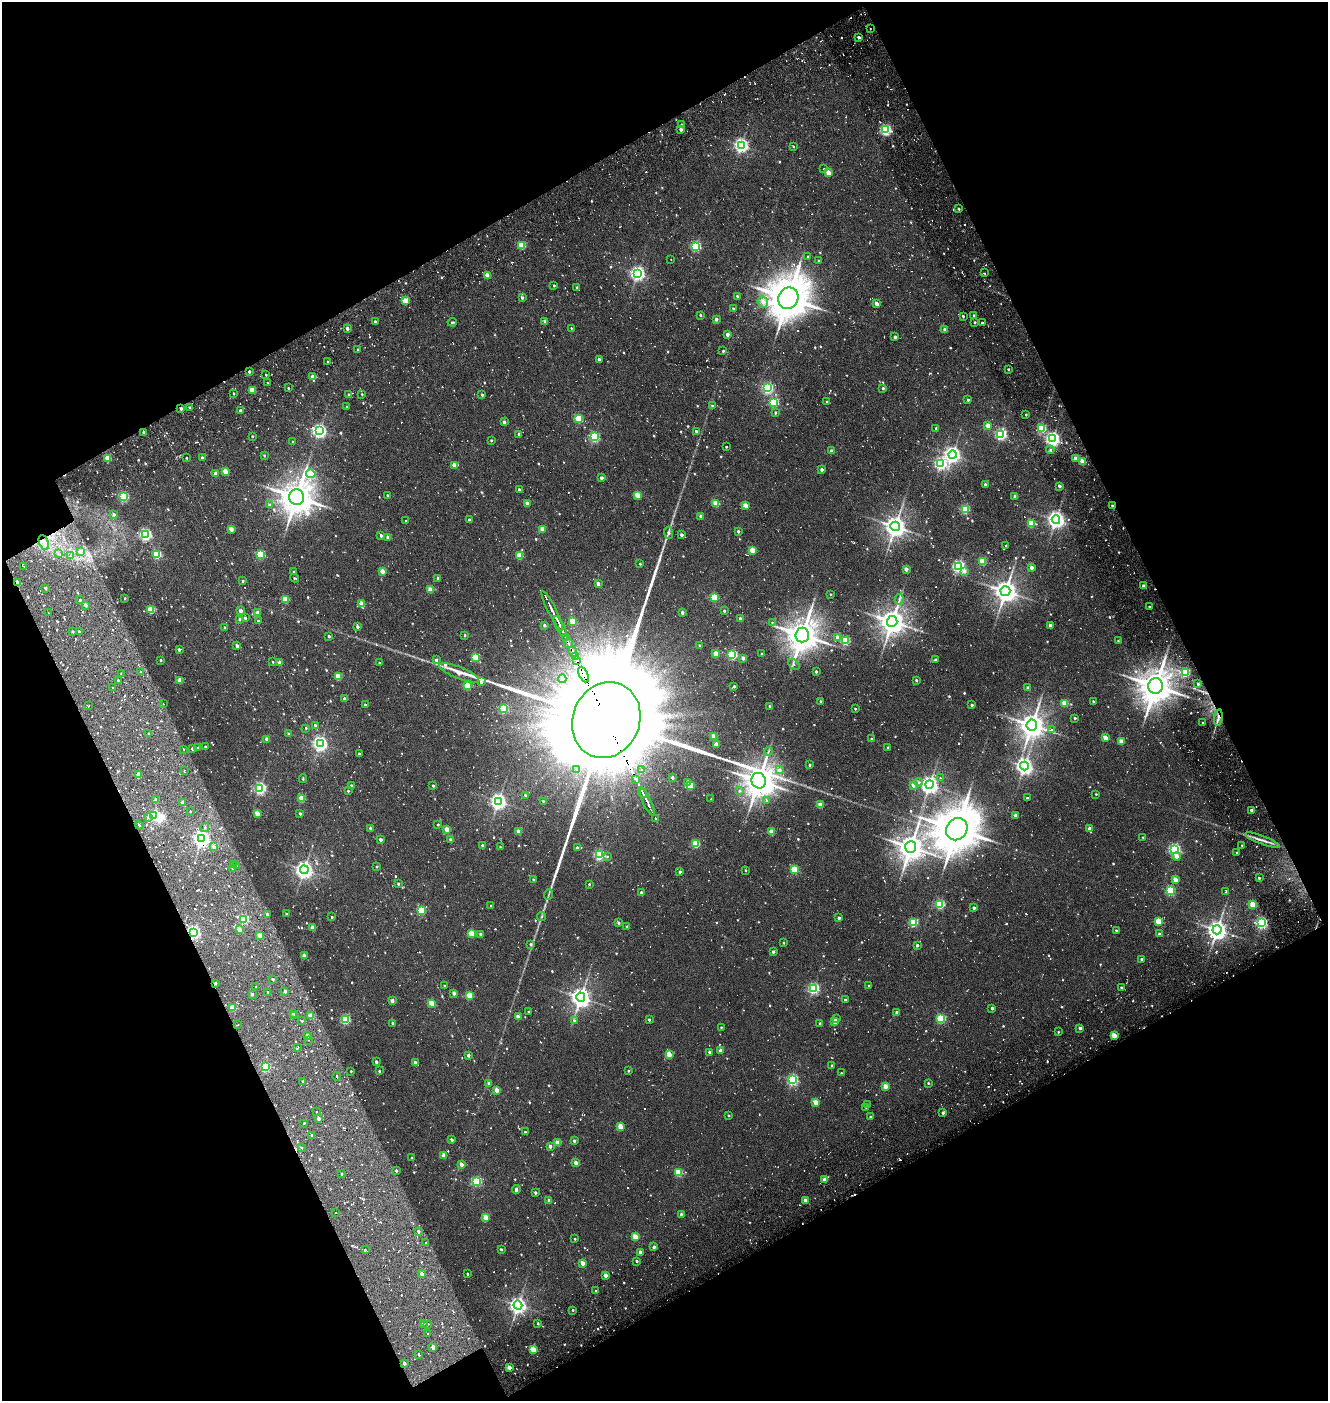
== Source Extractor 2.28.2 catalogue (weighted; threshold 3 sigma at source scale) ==
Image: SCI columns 254-2904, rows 203-2999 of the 3145 x 3169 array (HDU 1 of 3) = the unmasked area's bounding box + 8 px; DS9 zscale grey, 2 x 2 block average (1 PNG px = mean of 2 x 2 image px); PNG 1330 x 1403 px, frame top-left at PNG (2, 2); each listed source drawn as its Kron ellipse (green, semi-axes under 4 px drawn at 4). Shown black and unused: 44% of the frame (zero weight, under 5 of 10 exposures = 19% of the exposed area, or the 3 px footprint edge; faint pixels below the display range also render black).
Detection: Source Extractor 2.28.2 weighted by HDU 2 'WHT'. Background -0.14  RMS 0.014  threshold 0.0586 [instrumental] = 3 sigma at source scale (4.09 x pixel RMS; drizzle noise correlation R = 1.36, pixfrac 0.8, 0.0396/0.0396 arcsec/px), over >= 5 px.
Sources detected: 1286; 2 inside a brighter object's white glare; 144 cosmic-ray / hot-pixel residue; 3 long thin detections or spike segments (spike, bleed or trail) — neither listed nor drawn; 1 coinciding with a brighter row at this scale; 11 inside a brighter listed object's ellipse — not listed separately; of the other 1125, all 500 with FLUX_AUTO >= 2.84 (the completeness limit of this list) listed and drawn (625 fainter detections not listed), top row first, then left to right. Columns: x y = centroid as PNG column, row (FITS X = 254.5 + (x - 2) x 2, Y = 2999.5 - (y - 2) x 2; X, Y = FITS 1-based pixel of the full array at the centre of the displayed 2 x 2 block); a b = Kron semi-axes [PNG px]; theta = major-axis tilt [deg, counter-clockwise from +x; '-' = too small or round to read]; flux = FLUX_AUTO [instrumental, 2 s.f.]
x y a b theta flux
870 29 2 2 - 4.8
858 37 2 2 - 11
682 125 3 3 - 8.2
681 129 3 2 - 16
885 130 3 3 - 390
741 145 4 4 - 760
793 146 3 2 - 2.8
824 169 3 3 - 3.1
828 173 3 2 - 41
959 209 3 2 - 3.8
522 245 3 3 - 110
696 246 3 3 - 280
808 256 3 2 - 3
671 259 2 2 - 3.4
819 261 3 3 - 3
984 273 2 2 - 3.5
637 274 4 4 - 700
487 276 3 2 - 41
554 286 2 2 - 3.5
577 287 3 2 - 4.4
737 296 2 2 - 4.8
522 297 2 2 - 7.6
788 298 11 10 - 9100
405 301 3 2 - 71
763 302 5 5 - 17
876 304 3 2 - 21
733 308 2 2 - 4.8
700 315 2 2 - 4.5
974 315 2 2 - 4.3
963 316 2 2 - 4.5
716 319 2 2 - 13
375 321 2 2 - 5.8
545 321 2 2 - 15
452 322 4 2 - 4.9
975 322 2 2 - 5.2
982 323 2 2 - 5.4
571 328 2 2 - 2.9
347 329 2 2 - 15
945 330 2 2 - 21
727 334 2 2 - 18
895 337 2 2 - 9.7
358 350 2 2 - 4.4
723 351 2 2 - 4.8
599 359 3 2 - 8.7
328 362 2 2 - 3.4
1008 369 2 2 - 5.1
249 372 2 2 - 6.3
266 375 3 2 - 2.9
313 377 3 2 - 37
268 383 2 2 - 4.3
288 388 2 2 - 3.2
767 388 3 3 - 400
883 388 3 2 - 5.5
252 390 3 2 - 60
234 393 3 2 - 3.2
362 394 2 2 - 3.3
349 395 3 2 - 7.5
482 395 2 2 - 7.2
968 400 2 2 - 7
774 402 3 3 - 220
827 402 3 3 - 4.2
712 406 3 3 - 5.1
347 407 2 2 - 5.5
190 408 2 2 - 6
181 409 2 2 - 9.2
240 411 2 2 - 13
775 413 2 2 - 5.5
1026 415 2 2 - 3.6
579 419 3 3 - 120
504 422 2 2 - 13
988 425 2 2 - 32
936 428 3 2 - 4.5
1042 428 3 3 - 190
319 431 4 4 - 720
696 431 2 2 - 5.7
144 432 2 2 - 9.5
519 434 3 3 - 4.7
1001 434 3 3 - 360
252 436 2 2 - 4
594 437 3 3 - 290
1053 439 4 4 - 790
491 440 2 2 - 4.9
293 442 2 2 - 3.6
726 447 2 2 - 3.1
1050 450 4 3 - 5
832 451 3 2 - 17
264 455 2 2 - 3.9
953 455 4 4 - 1100
108 458 3 2 - 60
186 458 2 2 - 2.9
202 458 2 2 - 7.8
1075 458 2 2 - 26
1082 462 3 2 - 67
941 464 3 3 - 530
455 465 3 2 - 43
822 469 2 2 - 12
225 471 3 2 - 59
215 473 2 2 - 17
311 474 5 3 - 110
602 478 2 2 - 15
985 484 2 2 - 8.1
1059 486 2 2 - 11
519 489 3 2 - 5.1
387 495 2 2 - 3.5
637 495 3 3 - 62
123 496 3 3 - 220
1015 496 2 2 - 22
297 497 8 7 - 6300
716 503 3 3 - 81
527 504 3 2 - 21
269 505 3 3 - 8.4
745 505 3 3 - 42
1112 506 2 2 - 6.5
965 509 3 3 - 200
114 514 4 3 - 7.1
701 516 2 2 - 18
469 520 2 2 - 5.4
1056 520 4 4 - 1300
406 521 2 2 - 3.4
1031 523 3 3 - 90
895 526 5 4 - 2400
231 529 3 2 - 29
542 529 3 2 - 49
738 531 2 2 - 7.3
669 533 6 4 -86 7
146 535 3 3 - 500
381 535 2 2 - 8.9
682 535 2 2 - 12
388 537 3 2 - 17
44 542 8 4 -67 16
1006 546 2 2 - 2.9
752 550 3 3 - 58
80 552 3 2 - 4.2
58 554 2 2 - 3.4
157 554 3 3 - 180
260 554 3 3 - 180
520 555 3 2 - 77
70 556 4 3 - 5.5
983 561 3 3 - 100
640 564 2 2 - 3.7
23 566 3 2 - 3.2
959 566 3 3 - 540
1032 568 2 2 - 24
906 569 2 2 - 24
382 571 3 2 - 40
964 571 4 3 - 13
294 572 2 2 - 8.2
294 578 4 2 - 3.1
438 578 3 3 - 6.5
243 581 2 2 - 4.8
17 582 2 2 - 10
598 584 3 2 - 17
1144 586 2 2 - 18
45 588 2 2 - 5.9
430 589 3 3 - 38
1005 591 5 5 - 2700
830 594 2 2 - 3.6
714 597 3 3 - 140
125 598 2 2 - 3.7
285 599 3 3 - 78
899 599 5 3 - 6.8
80 600 3 2 - 3.6
361 604 3 3 - 53
86 605 3 2 - 11
1149 607 2 2 - 3.4
151 610 3 3 - 100
240 611 2 2 - 18
552 611 22 2 -63 290
724 611 2 2 - 6.2
682 612 2 2 - 13
48 613 2 2 - 3
257 613 3 2 - 26
245 618 3 2 - 6.3
240 619 3 2 - 7.2
740 619 2 2 - 11
258 621 2 2 - 5.4
573 621 3 3 - 72
892 621 5 5 - 3800
772 622 3 3 - 3.3
544 625 2 2 - 8.6
1050 625 2 2 - 16
357 627 2 2 - 8.4
560 627 12 2 -63 300
225 628 3 2 - 3.4
73 631 2 2 - 4.7
79 632 3 2 - 5.1
465 635 2 2 - 4.8
802 635 7 7 - 6000
329 636 2 2 - 6.3
565 637 4 2 - 80
838 638 3 2 - 29
845 641 3 3 - 190
1118 641 3 2 - 2.9
568 643 5 2 - 130
237 646 3 2 - 8.2
699 646 2 2 - 3.6
179 650 3 3 - 10
573 652 5 2 - 230
716 654 3 3 - 42
762 654 2 2 - 3.8
732 655 3 3 - 210
476 657 3 3 - 88
575 657 3 2 - 110
743 658 2 2 - 19
935 659 3 2 - 3.7
161 660 2 2 - 4.3
436 660 3 3 - 7.8
577 660 2 2 - 49
273 662 2 2 - 2.9
280 663 3 3 - 15
379 663 2 2 - 4.3
794 664 6 4 -41 6.4
141 672 3 2 - 3.1
816 672 2 2 - 7
121 673 2 2 - 3
459 673 21 6 -22 38
1185 673 3 3 - 220
583 675 8 2 -65 4600
338 677 3 3 - 68
562 679 4 3 - 6.7
118 680 2 2 - 3.7
180 680 3 2 - 39
916 680 3 2 - 5.1
481 682 3 3 - 9.3
1198 684 2 2 - 7.9
468 686 3 3 - 93
734 686 2 2 - 6.4
1156 686 8 7 - 6900
112 688 2 2 - 4.4
1028 688 2 2 - 15
344 698 2 2 - 6.8
820 701 2 2 - 4.2
1093 701 2 2 - 5.1
163 703 2 2 - 5.1
1065 703 3 3 - 70
365 705 2 2 - 4.7
972 705 2 2 - 6.7
88 706 2 2 - 4.5
770 706 2 2 - 3.7
503 708 3 3 - 170
855 709 2 2 - 4.9
1218 717 8 3 81 11
1075 718 2 2 - 6.1
606 720 38 33 66 130000
1203 723 2 2 - 3.1
315 725 3 2 - 5.9
1032 725 5 5 - 3700
306 728 3 2 - 3.4
1051 730 4 3 - 5.9
148 734 2 2 - 3.7
289 734 3 2 - 8.4
714 737 3 2 - 42
1105 738 3 2 - 47
267 739 2 2 - 17
872 739 3 3 - 5.2
1121 742 3 2 - 42
320 743 4 4 - 870
716 744 3 2 - 23
205 747 2 2 - 3.9
198 748 2 2 - 8.5
888 748 2 2 - 5
184 749 2 2 - 3.9
192 749 2 2 - 7.7
768 751 5 2 - 3.4
359 754 2 2 - 6.7
810 765 2 2 - 5.2
1024 766 4 4 - 1300
185 770 2 2 - 10
577 770 3 3 - 4.6
641 770 4 3 - 3.9
779 770 4 4 - 11
139 775 3 2 - 24
672 777 3 2 - 6.9
940 778 3 3 - 3.2
303 779 4 2 - 3
636 779 3 2 - 99
759 781 8 7 - 5500
687 782 3 3 - 8.4
918 782 4 4 - 6.5
929 784 4 4 - 1300
433 785 2 2 - 5.7
913 785 3 2 - 24
351 786 2 2 - 8.6
690 786 3 3 - 110
260 788 3 3 - 470
348 791 2 2 - 4.1
739 791 4 3 - 4
642 792 6 2 -63 130
1096 794 2 2 - 3.6
525 795 2 2 - 4
1027 798 2 2 - 5.2
302 799 3 2 - 67
711 799 2 2 - 2.9
156 800 2 2 - 15
766 800 3 3 - 3.2
498 801 4 4 - 1100
543 801 2 2 - 3
183 802 2 2 - 18
647 802 15 2 -64 65
820 805 2 2 - 43
1251 810 3 2 - 6.6
190 811 2 2 - 4.8
257 814 3 2 - 48
300 814 3 2 - 5.5
153 815 3 3 - 260
1016 815 2 2 - 19
148 817 4 3 - 5.2
655 818 3 2 - 9.4
438 824 2 2 - 3.8
139 825 5 2 - 4.9
205 827 4 3 - 4.8
370 828 3 2 - 5.6
447 829 3 2 - 42
957 829 11 10 - 11000
1090 829 3 2 - 20
519 832 3 2 - 34
772 832 3 2 - 51
1143 837 2 2 - 3.4
202 839 4 4 - 1100
381 840 3 2 - 10
451 840 3 2 - 9.7
1263 840 18 3 -20 16
695 844 3 3 - 120
1242 845 2 2 - 3.7
483 846 2 2 - 10
214 847 3 3 - 17
500 847 2 2 - 3
577 847 2 2 - 4.4
911 847 6 5 - 4200
1175 849 3 3 - 470
1237 853 2 2 - 5.3
599 855 3 3 - 310
607 856 4 3 - 3.3
1176 856 4 3 - 17
234 864 2 2 - 3.6
236 866 3 2 - 3.6
376 867 2 2 - 3.4
233 869 3 2 - 5.2
304 870 4 4 - 1400
746 870 3 2 - 3.3
795 870 3 3 - 140
680 872 3 3 - 5.1
1259 878 2 2 - 5.2
533 879 2 2 - 5
1175 879 3 2 - 36
398 884 2 2 - 4.6
589 884 2 2 - 3.6
1170 891 3 3 - 210
1226 891 2 2 - 4.4
641 892 2 2 - 5.8
548 894 5 2 - 3.2
940 904 3 3 - 230
1253 905 3 3 - 91
491 906 2 2 - 3.9
974 908 2 2 - 10
421 910 3 3 - 150
267 914 2 2 - 6.2
286 914 2 2 - 4.6
332 917 3 2 - 3.4
542 917 4 2 - 3.2
839 918 2 2 - 12
244 919 3 3 - 230
1159 921 3 3 - 88
913 922 3 3 - 210
618 923 3 2 - 6.9
1262 923 4 3 - 460
627 927 2 2 - 7.4
312 928 3 2 - 25
239 929 2 2 - 27
1116 930 2 2 - 4.4
1217 930 4 4 - 1900
194 932 4 3 - 620
472 934 3 3 - 75
481 934 3 2 - 11
1160 934 2 2 - 13
260 935 3 2 - 31
784 943 3 2 - 2.8
530 944 4 3 - 4.9
917 945 3 2 - 7.8
773 952 2 2 - 9.1
304 956 2 2 - 22
1142 959 2 2 - 5.9
273 979 2 2 - 4.9
215 983 2 2 - 6
444 986 2 2 - 3.5
869 986 2 2 - 3.8
255 987 2 2 - 3
1121 987 2 2 - 3.6
813 988 3 3 - 400
285 991 3 2 - 12
268 992 2 2 - 3.6
454 993 2 2 - 15
252 994 2 2 - 7.8
470 995 3 3 - 100
581 997 4 4 - 1900
845 1000 2 2 - 4.4
392 1001 3 2 - 16
432 1003 3 2 - 59
233 1008 3 2 - 55
992 1008 2 2 - 8.1
529 1012 2 2 - 6.6
897 1012 3 2 - 7.7
294 1013 2 2 - 19
294 1016 2 2 - 2.8
311 1016 3 2 - 41
518 1017 3 3 - 24
836 1018 3 2 - 3.5
941 1019 3 3 - 210
345 1020 3 3 - 230
649 1020 2 2 - 5.4
302 1021 2 2 - 5
574 1021 4 3 - 4.9
835 1022 3 2 - 47
820 1023 2 2 - 4.3
393 1024 4 2 - 7.1
238 1025 2 2 - 3.9
721 1027 2 2 - 2.9
1080 1028 2 2 - 14
1058 1032 2 2 - 3.4
307 1035 2 2 - 8.1
1114 1036 3 2 - 51
308 1040 2 2 - 2.9
297 1048 3 2 - 4.7
721 1051 2 2 - 21
709 1052 2 2 - 8.7
468 1055 2 2 - 11
669 1055 4 3 - 35
376 1062 3 2 - 10
415 1062 3 3 - 11
832 1066 2 2 - 8
265 1067 3 3 - 250
351 1071 2 2 - 3.4
379 1071 3 2 - 3.8
628 1071 3 2 - 3.3
841 1073 2 2 - 3.4
337 1076 4 2 - 6
792 1080 3 3 - 400
303 1081 3 2 - 3.7
489 1083 3 3 - 6.7
928 1083 3 3 - 4.1
885 1086 3 2 - 43
497 1090 3 2 - 40
815 1102 3 2 - 47
867 1105 3 2 - 3.7
866 1107 2 2 - 3.7
316 1111 2 2 - 3.6
943 1113 3 2 - 7.2
729 1115 2 2 - 3.8
870 1117 2 2 - 4.8
318 1118 2 2 - 16
304 1123 2 2 - 3.4
620 1127 3 3 - 61
525 1132 2 2 - 4.7
312 1135 2 2 - 5.2
452 1140 3 2 - 6.8
574 1141 2 2 - 7.9
558 1143 3 3 - 42
550 1146 3 2 - 12
301 1148 3 2 - 4.9
444 1155 3 2 - 33
411 1158 2 2 - 3.6
576 1163 3 2 - 24
461 1164 3 2 - 21
396 1171 2 2 - 7.3
678 1172 3 3 - 120
342 1174 2 2 - 4.5
824 1179 2 2 - 19
476 1181 3 3 - 290
516 1189 4 2 - 11
535 1193 2 2 - 7.3
549 1200 2 2 - 11
805 1200 3 2 - 24
336 1212 2 2 - 3
681 1214 3 2 - 6.2
486 1217 3 2 - 55
418 1231 3 3 - 7.3
635 1237 3 3 - 68
575 1239 2 2 - 3
425 1242 2 2 - 3.2
654 1247 3 2 - 9.3
501 1249 3 2 - 3.8
365 1250 4 2 - 3.2
640 1252 2 2 - 13
637 1261 2 2 - 6.3
582 1263 3 2 - 28
422 1274 3 2 - 19
467 1274 2 2 - 4.5
605 1275 3 2 - 23
596 1291 2 2 - 3.5
518 1305 4 4 - 1200
573 1310 3 3 - 3.3
538 1323 2 2 - 4.3
423 1324 2 2 - 6.8
427 1324 3 2 - 3.2
428 1333 2 2 - 4.2
433 1347 2 2 - 22
533 1349 3 3 - 69
419 1355 3 2 - 5.6
404 1363 2 2 - 7.9
509 1367 3 2 - 28
Overlapping masked pixels (flux is a lower limit): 7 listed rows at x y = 181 409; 1112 506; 44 542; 17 582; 1218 717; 194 932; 215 983